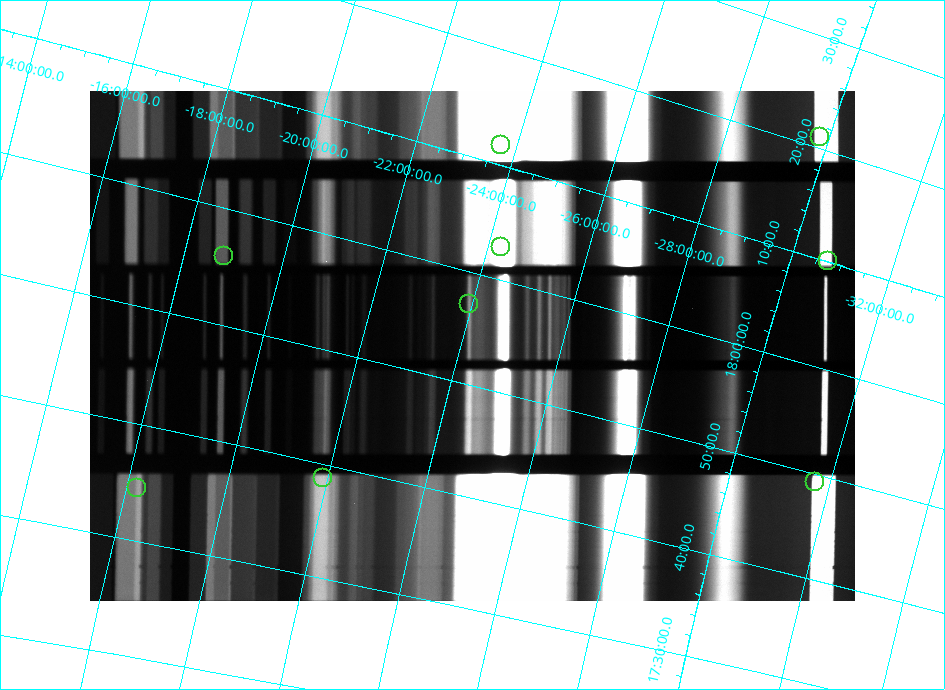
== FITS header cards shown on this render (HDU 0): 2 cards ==
NAXIS1  =                  765 /
NAXIS2  =                  510 /

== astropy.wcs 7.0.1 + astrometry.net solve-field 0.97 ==
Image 765 x 510 px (HDU 0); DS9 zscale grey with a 90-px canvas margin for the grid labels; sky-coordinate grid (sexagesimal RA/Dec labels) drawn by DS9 from the SOLVED WCS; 9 Tycho-2 reference stars matched to detected sources circled (green)
Header WCS: none
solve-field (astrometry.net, Tycho-2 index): SOLVED blind (the file carries no WCS)
Solved WCS: RA---TAN-SIP/DEC--TAN-SIP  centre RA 17:53:32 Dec -24:14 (268.38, -24.23 deg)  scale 74.1 x 74.9 arcsec/px (non-square pixels)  FOV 944.6' x 636.9'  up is +75 deg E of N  parity flipped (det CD > 0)
(file carries no celestial WCS; the grid is the blind solution)
Tycho-2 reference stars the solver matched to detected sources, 9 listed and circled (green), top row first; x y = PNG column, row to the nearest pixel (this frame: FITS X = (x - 90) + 1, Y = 510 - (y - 91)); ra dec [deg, ICRS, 3 dp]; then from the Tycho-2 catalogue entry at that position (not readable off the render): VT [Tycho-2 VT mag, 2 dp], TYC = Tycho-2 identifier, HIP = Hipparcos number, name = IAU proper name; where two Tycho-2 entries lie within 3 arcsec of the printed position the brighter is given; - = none
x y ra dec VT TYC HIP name
820 137 275.249 -29.828 2.83 6856-2170-1 89931 Kaus Media
501 145 272.931 -23.701 5.08 6843-1347-1 89153 -
501 247 270.713 -24.282 5.45 6842-1740-1 88380 -
224 256 268.979 -18.802 6.48 6258-94-1 87782 -
828 261 272.524 -30.729 5.76 7392-3056-1 89020 -
469 304 269.281 -23.939 6.83 6841-1672-1 87880 -
323 478 264.687 -21.913 6.30 6260-1990-1 86352 -
815 482 267.294 -31.703 4.79 7377-1056-1 87220 -
137 488 263.639 -18.221 7.16 6239-2095-1 85997 -